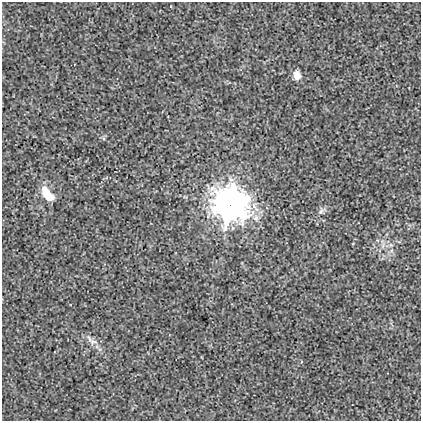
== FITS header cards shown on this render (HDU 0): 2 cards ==
NAXIS1  =                  419
NAXIS2  =                  419

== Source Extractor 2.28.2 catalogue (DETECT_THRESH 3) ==
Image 419 x 419 px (HDU 0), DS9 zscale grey, 1 PNG px = 1 image px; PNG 423 x 423 px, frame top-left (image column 1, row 419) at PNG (2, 2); no overlay
Background 0.00117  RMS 0.017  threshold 0.052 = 3 sigma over >= 5 px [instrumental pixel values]
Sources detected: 6; all 6 listed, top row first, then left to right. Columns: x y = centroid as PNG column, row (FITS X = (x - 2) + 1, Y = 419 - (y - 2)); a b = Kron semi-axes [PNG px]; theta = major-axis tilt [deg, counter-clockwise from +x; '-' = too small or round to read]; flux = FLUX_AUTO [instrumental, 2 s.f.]
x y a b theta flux
297 75 9 8 - 9.9
45 191 14 11 -68 13
49 197 13 9 -12 12
230 204 15 14 - 1400
321 211 10 6 63 3.7
93 342 13 6 -1 5.8